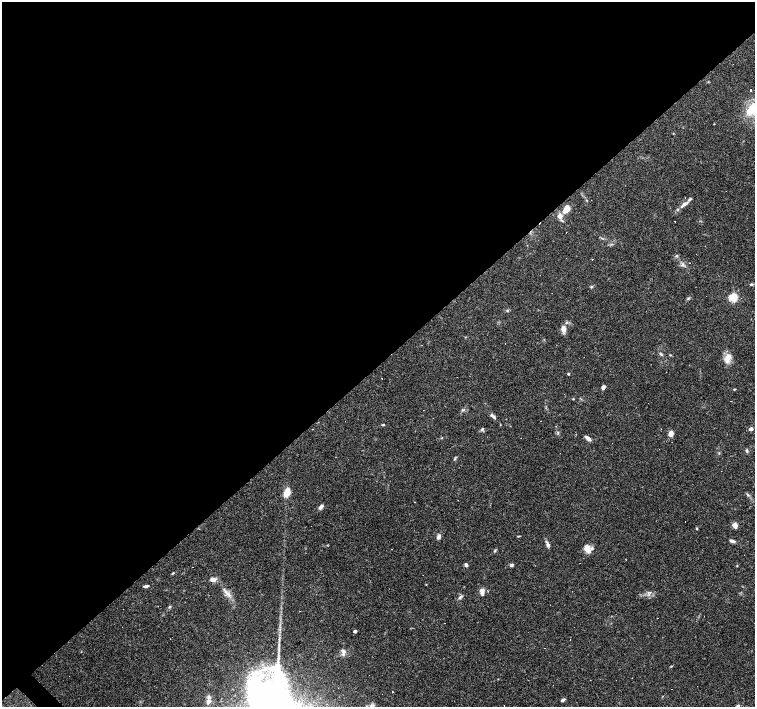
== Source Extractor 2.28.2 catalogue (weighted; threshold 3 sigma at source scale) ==
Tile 2 of 4 x 4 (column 2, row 1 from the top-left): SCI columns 1505-3009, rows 4377-5785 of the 6018 x 6000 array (HDU 1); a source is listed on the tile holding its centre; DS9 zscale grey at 2 x 2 block average (1 PNG px = mean of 2 x 2 image px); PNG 757 x 709 px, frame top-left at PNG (2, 2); no overlay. Shown black and unused: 52% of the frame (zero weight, under 3 of 4 exposures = <1% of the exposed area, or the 3 px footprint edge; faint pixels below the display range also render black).
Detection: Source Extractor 2.28.2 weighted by HDU 2 'WHT'; one run over the whole footprint, this tile lists its part. Background 0.105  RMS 0.0053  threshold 0.0237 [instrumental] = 3 sigma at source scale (4.5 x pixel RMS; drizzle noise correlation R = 1.50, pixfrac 1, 0.0396/0.0396 arcsec/px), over >= 5 px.
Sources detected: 106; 36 cosmic-ray / hot-pixel residue — not listed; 5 inside a brighter listed object's ellipse — not listed separately; the other 65 listed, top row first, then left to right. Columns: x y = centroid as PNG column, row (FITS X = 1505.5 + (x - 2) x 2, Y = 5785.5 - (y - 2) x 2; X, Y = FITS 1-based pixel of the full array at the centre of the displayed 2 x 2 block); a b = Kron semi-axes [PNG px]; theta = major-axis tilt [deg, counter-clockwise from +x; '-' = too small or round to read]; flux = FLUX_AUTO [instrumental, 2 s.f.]
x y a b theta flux
751 90 2 2 - 4.2
753 109 19 13 28 28
673 133 3 2 - 0.47
684 204 13 4 36 6.9
567 210 6 4 27 15
560 216 7 6 - 5.7
675 221 2 2 - 0.9
677 256 4 3 - 1.6
592 259 2 2 - 0.94
682 265 5 3 - 2.4
751 284 3 3 - 2.1
591 287 4 3 - 1.4
688 298 4 3 - 1.6
733 298 4 3 - 78
507 310 4 3 - 1.2
563 329 7 6 - 7.3
661 354 5 3 - 1.6
670 355 3 2 - 0.8
728 358 13 7 64 11
568 374 3 3 - 1.2
603 387 4 3 - 5.2
734 389 3 2 - 0.83
564 394 2 2 - 3.2
573 399 3 2 - 0.76
463 410 5 3 - 1.6
493 416 8 3 -44 3.1
383 425 4 2 - 1.3
482 429 5 3 - 1.9
751 429 3 2 - 5.7
671 433 5 4 - 8.8
588 438 8 4 -40 4.6
747 451 4 4 - 1.9
455 459 4 3 - 1.3
287 492 9 6 68 14
748 495 3 3 - 1.2
414 502 2 2 - 0.43
321 507 6 4 54 3.6
735 525 5 4 - 7.9
697 528 3 2 - 1.2
518 536 4 2 - 0.93
439 537 5 4 - 4.2
732 541 8 3 -17 3.7
548 545 6 4 -66 3.3
587 548 7 6 - 11
495 551 4 3 - 1.3
466 565 5 4 - 2.3
511 565 5 4 - 2.3
737 566 3 2 - 0.7
173 573 6 2 34 1.1
213 580 7 5 3 6.1
146 586 8 3 8 2.6
482 591 7 4 -87 7.6
226 592 9 4 -47 5.5
460 597 6 4 53 2.7
170 607 4 3 - 1.5
299 611 2 2 - 0.77
355 631 2 2 - 4.4
545 648 2 2 - 0.31
343 652 9 5 -87 4.9
671 666 4 2 - 0.74
392 692 2 2 - 2.2
563 700 5 3 - 2.7
209 701 6 6 - 4.4
504 705 2 2 - 0.44
738 706 6 3 60 2.6
Isophote crosses this tile's border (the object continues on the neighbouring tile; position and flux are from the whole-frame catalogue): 2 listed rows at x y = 753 109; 738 706
Diffuse or blended objects may show on this block-average render without a row.